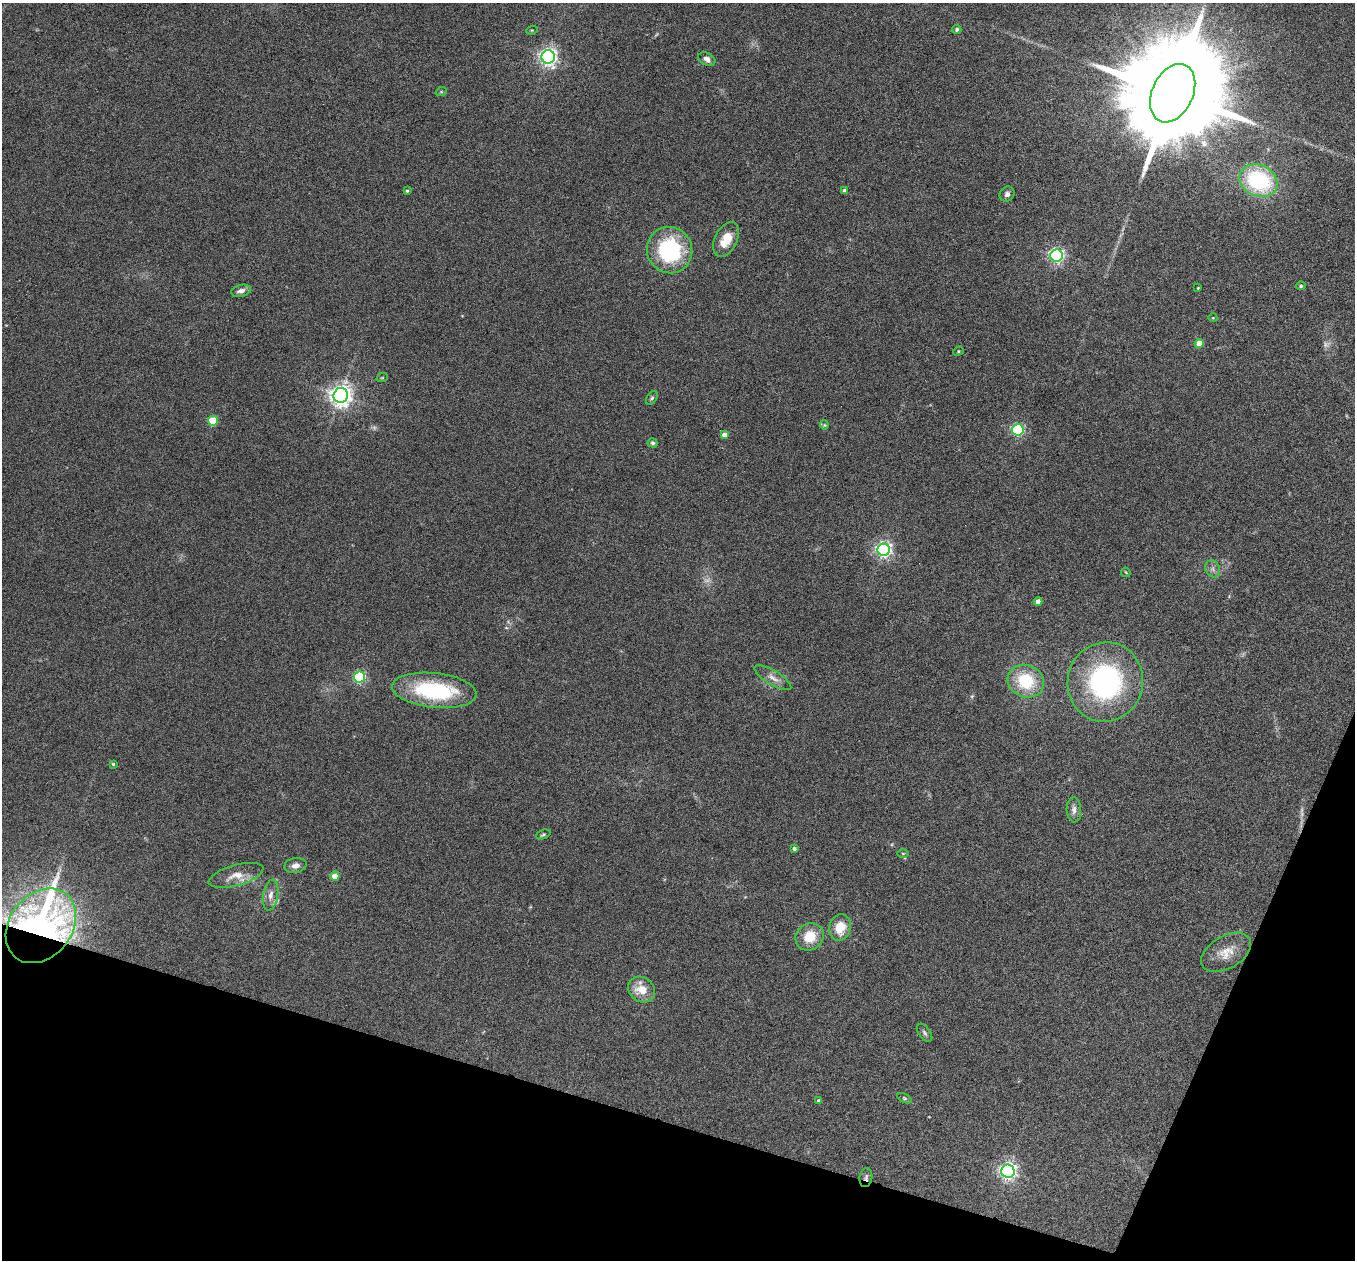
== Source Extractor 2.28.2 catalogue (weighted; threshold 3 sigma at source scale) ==
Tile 15 of 4 x 4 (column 3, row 4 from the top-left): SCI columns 2710-4062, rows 264-1521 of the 5417 x 5429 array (HDU 1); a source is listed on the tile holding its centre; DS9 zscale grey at full resolution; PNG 1357 x 1262 px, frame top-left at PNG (2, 3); each listed source drawn as its Kron ellipse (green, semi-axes under 4 px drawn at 4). Shown black and unused: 15% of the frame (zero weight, under 4 of 8 exposures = <1% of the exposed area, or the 3 px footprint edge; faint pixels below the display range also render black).
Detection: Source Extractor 2.28.2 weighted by HDU 2 'WHT'; one run over the whole footprint, this tile lists its part. Background 0.0761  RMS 0.0044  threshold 0.018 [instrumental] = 3 sigma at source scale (4.09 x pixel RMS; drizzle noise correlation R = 1.36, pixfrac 0.8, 0.05/0.05 arcsec/px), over >= 5 px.
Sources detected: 60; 5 too faint to see at this stretch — neither listed nor drawn; the other 55 listed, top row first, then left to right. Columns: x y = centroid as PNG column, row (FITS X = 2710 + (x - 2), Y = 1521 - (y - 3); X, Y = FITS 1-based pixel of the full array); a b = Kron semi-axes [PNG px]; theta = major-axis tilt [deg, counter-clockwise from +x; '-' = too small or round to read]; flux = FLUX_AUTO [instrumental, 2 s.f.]
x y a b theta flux
957 29 5 4 - 0.88
532 30 6 3 17 0.4
548 57 6 6 - 180
707 59 9 6 -28 1.9
441 92 6 3 19 0.38
1173 93 31 20 65 16000
1259 181 20 15 -25 41
407 191 4 3 - 0.51
845 191 4 4 - 1.7
1007 194 8 7 - 1.5
726 239 19 11 64 7.5
670 250 23 22 - 41
1057 256 6 6 - 100
1301 286 5 4 - 0.73
1198 288 3 2 - 0.32
241 291 10 6 14 2
1213 318 4 3 - 0.32
1199 343 5 4 - 6.4
958 351 5 4 - 0.46
382 378 6 3 18 0.4
341 395 7 7 - 290
652 398 8 5 58 0.78
213 421 5 5 - 16
824 425 4 4 - 0.43
1018 430 6 5 - 61
724 435 4 4 - 3.1
653 443 5 4 - 0.73
884 550 6 6 - 130
1213 569 9 7 -63 1.5
1126 572 5 3 - 0.36
1038 602 4 4 - 2.8
359 677 5 5 - 51
773 678 21 7 -31 3.1
1026 681 18 16 -22 19
1105 682 40 37 76 71
434 690 42 17 -6 39
113 764 4 4 - 0.53
1074 810 12 7 -86 2.1
543 834 7 4 21 0.69
794 849 3 3 - 0.92
903 853 6 4 -1 0.5
295 865 11 7 10 2.3
236 875 28 10 16 6
335 876 4 4 - 7.2
271 895 15 7 80 2.9
41 926 41 31 52 300
840 927 13 10 73 8.2
810 937 15 13 37 9.3
1226 952 27 16 30 7.2
642 990 14 12 -38 7.6
925 1033 10 6 -53 1.1
904 1098 8 4 -27 0.58
819 1101 4 3 - 0.8
1008 1171 7 6 - 160
866 1178 9 6 81 1.3
Overlapping masked pixels (flux is a lower limit): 2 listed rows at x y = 41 926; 866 1178